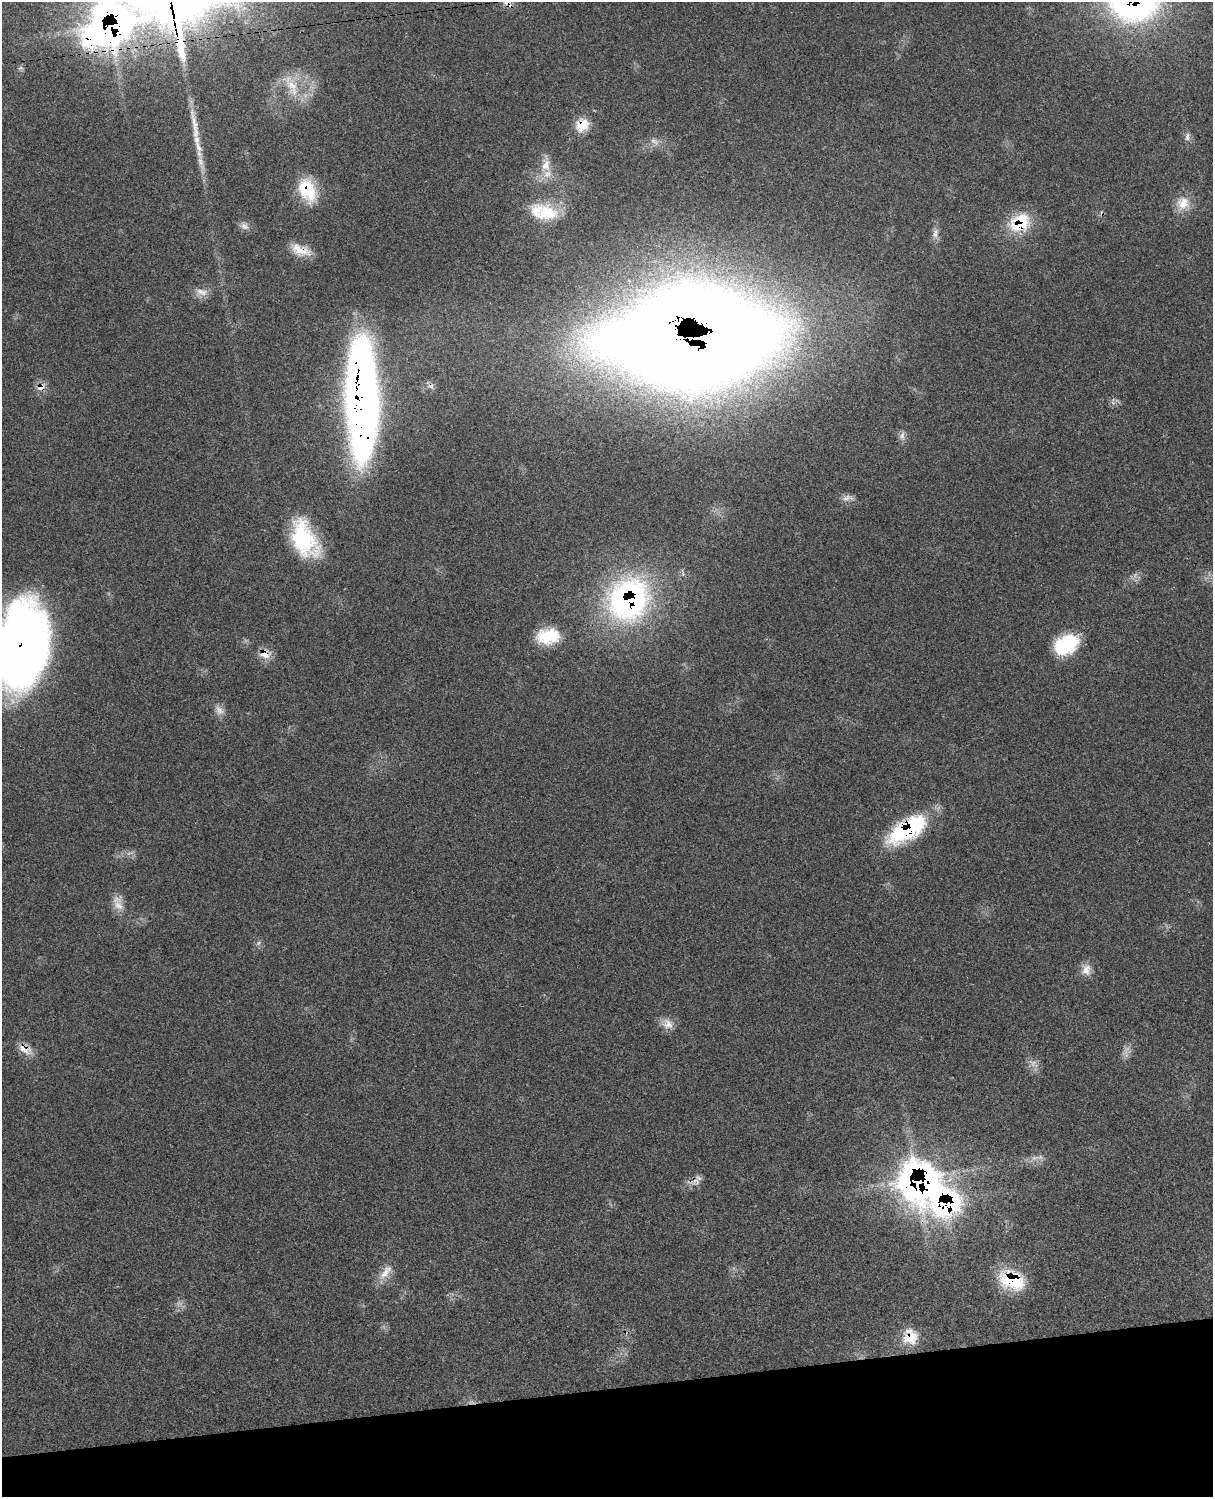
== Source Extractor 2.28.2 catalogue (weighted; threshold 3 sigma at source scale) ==
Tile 10 of 4 x 3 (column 2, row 3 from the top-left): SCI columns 1334-2544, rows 281-1775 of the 5091 x 4932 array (HDU 1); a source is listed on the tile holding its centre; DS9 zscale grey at full resolution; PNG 1215 x 1499 px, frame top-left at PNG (2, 2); no overlay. Shown black and unused: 7% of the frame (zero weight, under 3 of 4 exposures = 6% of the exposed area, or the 3 px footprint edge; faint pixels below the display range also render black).
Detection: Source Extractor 2.28.2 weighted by HDU 2 'WHT'; one run over the whole footprint, this tile lists its part. Background 0.0766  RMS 0.0058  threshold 0.0259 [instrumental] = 3 sigma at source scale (4.5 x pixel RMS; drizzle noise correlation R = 1.50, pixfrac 1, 0.05/0.05 arcsec/px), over >= 5 px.
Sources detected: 50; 5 too faint to see at this stretch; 1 cosmic-ray / hot-pixel residue — not listed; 1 inside a brighter listed object's ellipse — not listed separately; the other 43 listed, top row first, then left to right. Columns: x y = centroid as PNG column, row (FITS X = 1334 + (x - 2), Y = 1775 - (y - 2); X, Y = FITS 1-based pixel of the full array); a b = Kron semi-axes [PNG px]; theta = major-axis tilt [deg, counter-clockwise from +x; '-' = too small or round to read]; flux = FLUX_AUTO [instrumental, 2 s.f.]
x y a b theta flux
507 2 11 10 - 5.3
110 24 24 19 47 600
292 87 34 17 -59 17
582 125 20 16 46 11
195 128 65 8 -81 18
1187 137 11 6 79 2.3
655 141 15 7 -32 3.4
546 165 18 12 66 8.6
307 190 30 19 -64 25
1183 203 18 18 - 9.8
547 213 32 23 -20 23
1020 223 27 21 30 26
244 226 13 9 -30 3.2
935 233 16 7 71 3.5
300 250 26 12 -20 10
201 292 19 9 -11 5
691 340 133 68 3 2300
41 387 11 9 24 4.3
362 399 100 23 -89 560
902 435 14 6 79 2.7
847 498 17 7 7 3.4
304 539 42 24 -66 48
1135 575 9 4 54 1.7
628 599 48 42 56 160
548 636 28 18 6 21
1066 645 27 18 30 34
21 646 77 47 81 440
265 654 16 11 -18 6.2
219 710 16 10 -46 4.2
907 830 45 19 32 62
118 905 18 13 -47 7.2
259 943 8 5 46 1.4
1086 970 16 12 60 5.8
667 1024 17 13 -31 5.9
25 1050 22 10 -27 6.5
1033 1063 17 8 -36 3.9
1035 1158 14 7 7 3.7
696 1181 23 8 13 4.5
918 1181 29 27 -73 270
945 1203 29 26 23 100
385 1272 27 10 54 7.6
1012 1280 30 20 -21 31
910 1337 20 19 - 12
Overlapping masked pixels (flux is a lower limit): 19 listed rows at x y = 507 2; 110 24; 582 125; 307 190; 1020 223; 300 250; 691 340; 41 387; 362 399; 628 599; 21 646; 265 654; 907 830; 25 1050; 696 1181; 918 1181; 945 1203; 1012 1280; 910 1337
Isophote crosses this tile's border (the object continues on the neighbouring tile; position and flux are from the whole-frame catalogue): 3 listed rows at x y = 507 2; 110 24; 21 646